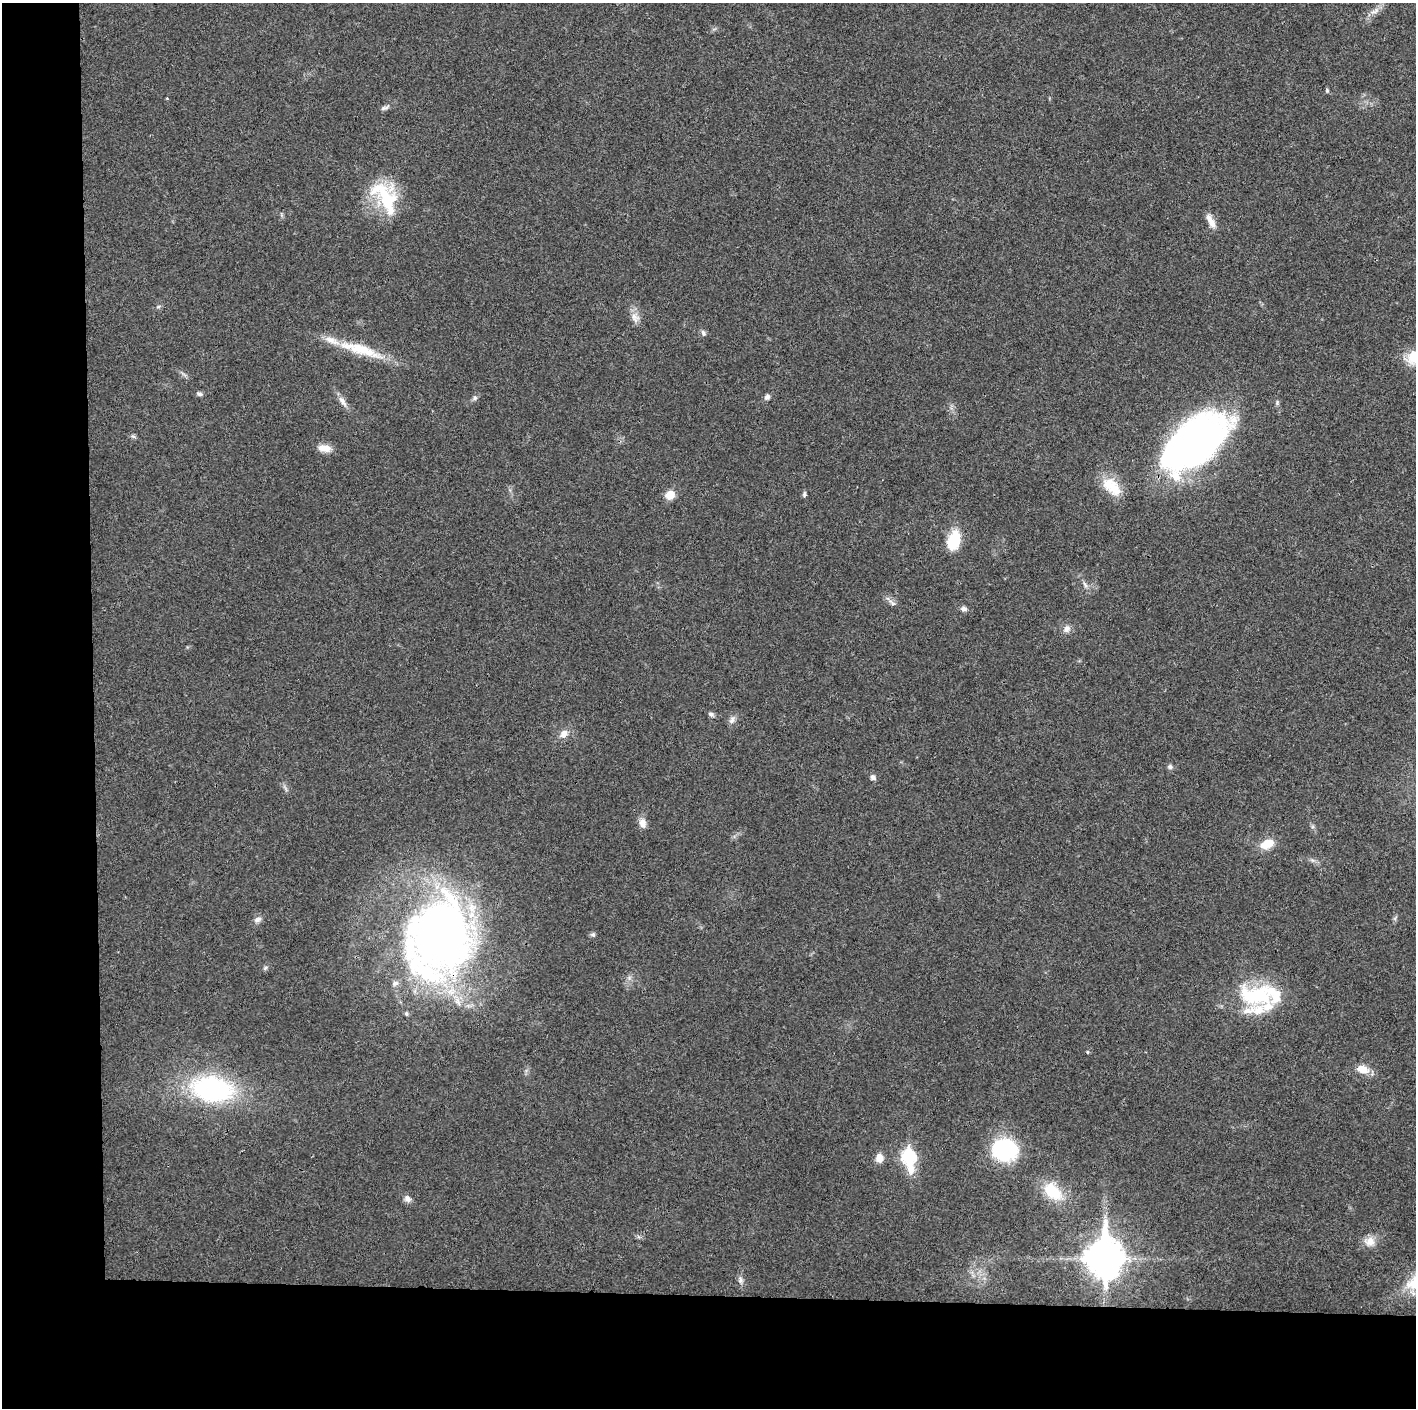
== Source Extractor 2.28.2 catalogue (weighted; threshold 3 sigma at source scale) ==
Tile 7 of 3 x 3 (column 1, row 3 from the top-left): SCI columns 1-1414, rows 6-1411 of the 4243 x 4225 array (HDU 1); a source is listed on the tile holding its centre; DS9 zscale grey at full resolution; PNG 1418 x 1410 px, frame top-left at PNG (2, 3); no overlay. Shown black and unused: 14% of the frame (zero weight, under 3 of 4 exposures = <1% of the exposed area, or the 3 px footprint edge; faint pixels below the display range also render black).
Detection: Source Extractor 2.28.2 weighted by HDU 2 'WHT'; one run over the whole footprint, this tile lists its part. Background 0.0192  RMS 0.0039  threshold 0.0176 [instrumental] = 3 sigma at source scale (4.5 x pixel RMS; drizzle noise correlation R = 1.50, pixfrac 1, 0.05/0.05 arcsec/px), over >= 5 px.
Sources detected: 57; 2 inside a brighter object's white glare — not listed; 7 inside a brighter listed object's ellipse — not listed separately; the other 48 listed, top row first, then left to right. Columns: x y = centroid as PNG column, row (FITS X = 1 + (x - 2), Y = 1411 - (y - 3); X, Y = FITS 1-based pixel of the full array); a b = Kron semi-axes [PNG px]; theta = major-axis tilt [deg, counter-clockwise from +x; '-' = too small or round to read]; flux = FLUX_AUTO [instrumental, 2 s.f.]
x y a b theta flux
1373 12 10 4 3 1.3
1327 90 6 5 - 0.54
167 98 3 3 - 0.36
384 108 13 5 12 1.1
386 202 39 28 -75 22
1211 221 18 7 -61 3.4
158 307 6 4 19 0.56
635 318 14 10 -59 2.9
703 333 8 6 -66 1
361 349 61 13 -19 16
1414 357 19 17 3 9.6
199 394 8 6 -26 0.9
767 397 6 6 - 1.3
475 398 7 5 46 0.91
343 401 17 7 -55 2.6
133 436 6 5 - 0.71
1195 445 82 39 50 160
324 448 17 8 -10 4
1112 486 30 16 -44 10
804 494 8 4 78 0.74
670 495 10 9 - 4.6
954 540 22 13 75 12
1085 585 10 4 -63 1.2
892 603 13 5 -37 1.4
964 609 8 6 -6 1.3
1066 629 9 8 - 2.1
711 714 9 5 -15 0.93
732 720 11 6 66 1.6
564 734 11 9 49 2.9
1170 767 7 7 - 1
873 777 7 6 - 1.1
642 823 12 8 -80 2.7
1267 844 15 9 22 6.6
258 919 10 7 24 1.6
593 934 7 6 - 0.84
438 937 93 69 72 250
1256 995 50 27 -8 31
1087 1052 5 3 - 0.37
1363 1069 13 8 -15 5.3
212 1089 29 18 -9 78
1004 1149 25 21 4 37
908 1157 10 7 -81 52
879 1158 9 8 - 3.5
1053 1191 23 14 -40 14
407 1199 9 7 -42 1.8
1370 1241 15 12 9 3.9
1104 1258 14 11 89 900
740 1280 9 7 -90 1.5
Overlapping masked pixels (flux is a lower limit): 1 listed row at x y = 438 937
Isophote crosses this tile's border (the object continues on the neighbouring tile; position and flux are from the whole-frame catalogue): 1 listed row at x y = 1414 357